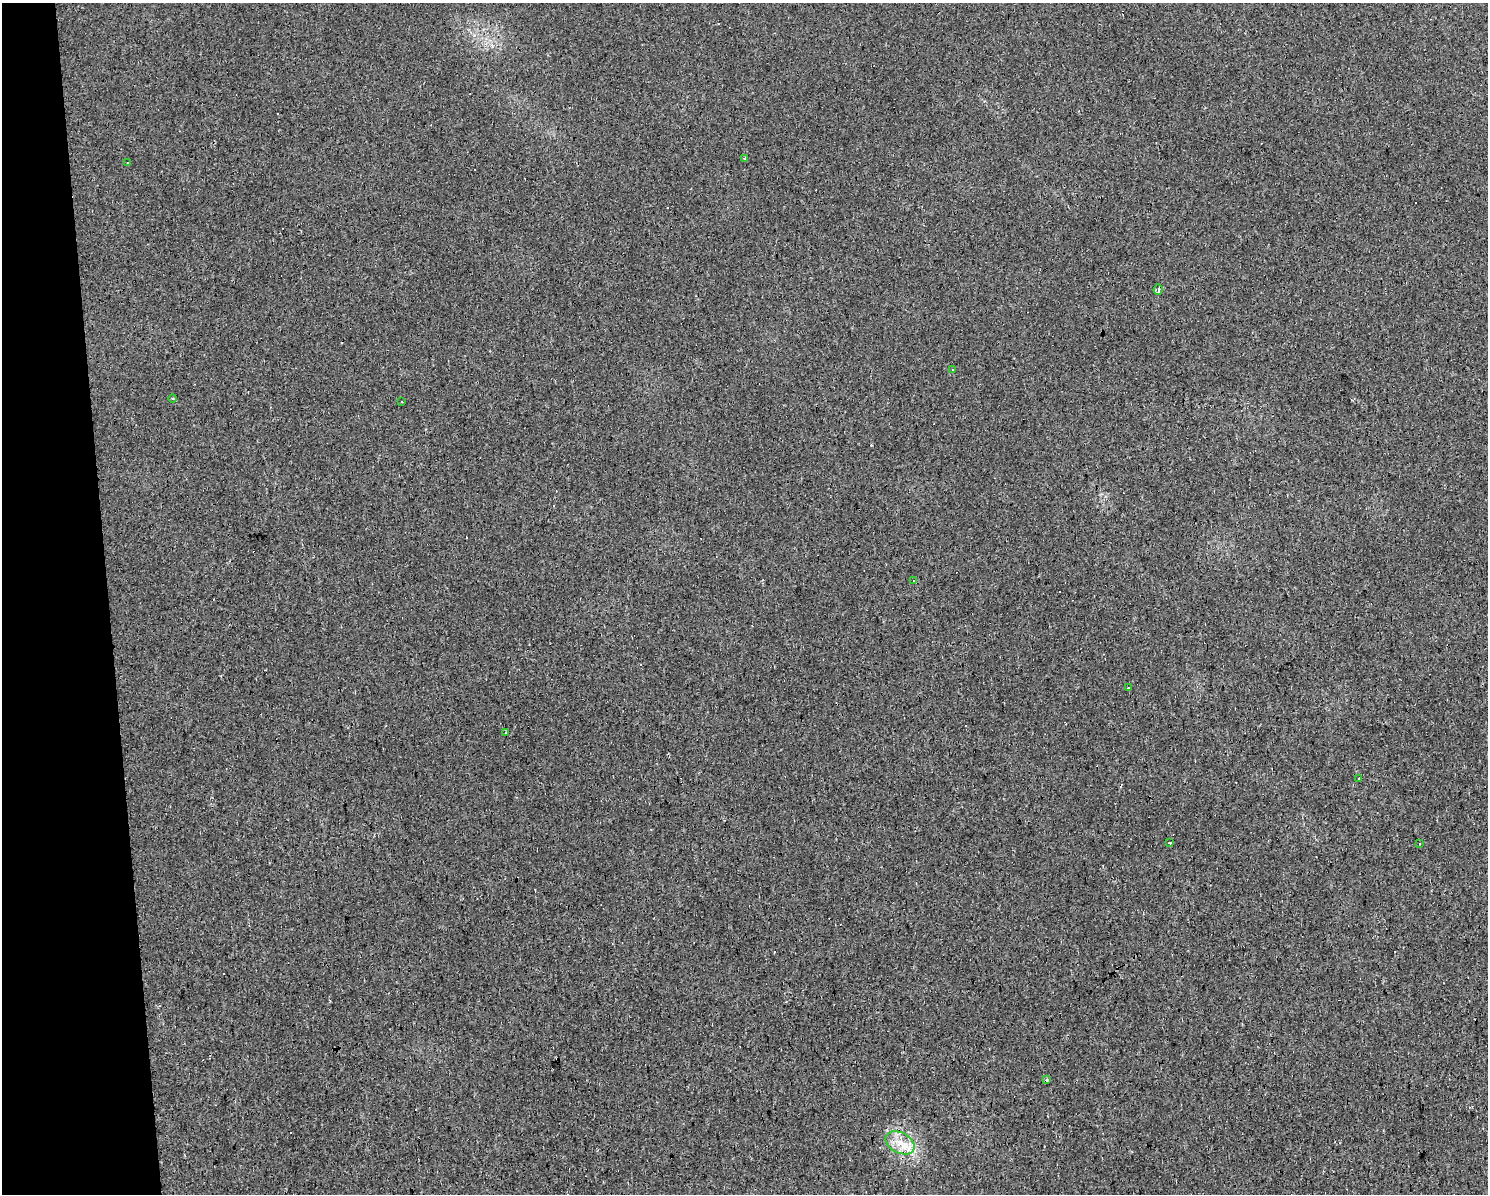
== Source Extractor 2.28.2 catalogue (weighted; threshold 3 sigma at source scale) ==
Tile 4 of 3 x 4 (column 1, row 2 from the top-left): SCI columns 63-1548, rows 2387-3578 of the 4537 x 4771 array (HDU 1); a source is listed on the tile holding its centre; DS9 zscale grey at full resolution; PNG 1490 x 1196 px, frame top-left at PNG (2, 3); each listed source drawn as its Kron ellipse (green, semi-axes under 4 px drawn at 4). Shown black and unused: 7% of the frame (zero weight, under 2 of 3 exposures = <1% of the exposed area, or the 3 px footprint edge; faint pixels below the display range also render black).
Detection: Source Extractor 2.28.2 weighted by HDU 2 'WHT'; one run over the whole footprint, this tile lists its part. Background 0.0206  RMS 0.006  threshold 0.0268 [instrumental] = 3 sigma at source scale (4.5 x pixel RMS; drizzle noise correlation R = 1.50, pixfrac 1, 0.0396/0.0396 arcsec/px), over >= 5 px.
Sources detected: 26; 12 cosmic-ray / hot-pixel residue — neither listed nor drawn; the other 14 listed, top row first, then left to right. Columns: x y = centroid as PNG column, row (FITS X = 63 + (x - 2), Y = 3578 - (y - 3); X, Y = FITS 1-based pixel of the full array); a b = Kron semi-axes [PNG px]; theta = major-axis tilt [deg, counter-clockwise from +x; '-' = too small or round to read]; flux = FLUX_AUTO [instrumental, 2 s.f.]
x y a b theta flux
745 159 3 3 - 2.8
127 163 3 2 - 0.9
1158 290 5 4 - 3
953 369 3 3 - 0.68
173 399 4 2 - 0.92
401 402 3 3 - 1.2
913 580 3 2 - 0.84
1128 687 3 3 - 0.91
506 732 2 2 - 0.46
1358 778 3 3 - 3.3
1170 842 4 3 - 1.1
1419 844 4 2 - 0.38
1047 1080 4 4 - 0.61
900 1143 15 10 -27 8.9
Unlisted compact peaks at least as high as the median listed source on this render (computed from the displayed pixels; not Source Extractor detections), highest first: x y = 871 445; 887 1130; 330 1001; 1352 400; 491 45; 474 35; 984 101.